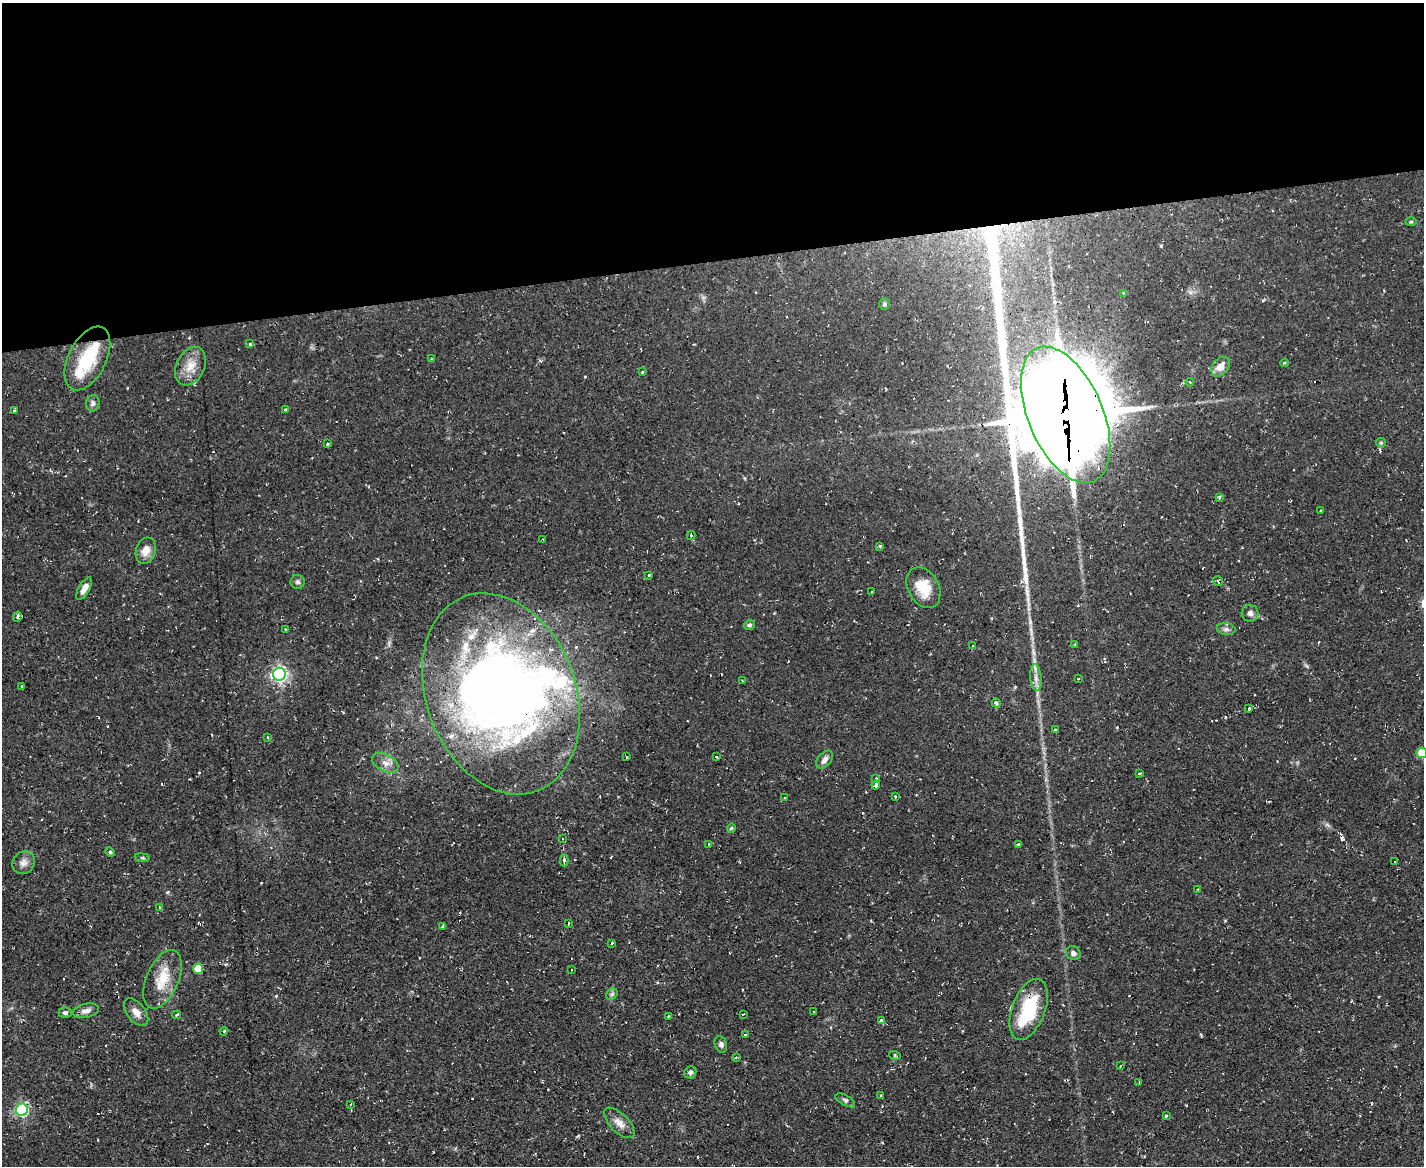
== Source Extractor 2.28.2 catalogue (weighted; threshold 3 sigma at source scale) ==
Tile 2 of 3 x 4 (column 2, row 1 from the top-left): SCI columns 1549-2970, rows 3493-4656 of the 4627 x 4656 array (HDU 1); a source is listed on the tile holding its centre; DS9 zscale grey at full resolution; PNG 1426 x 1168 px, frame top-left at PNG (2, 3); each listed source drawn as its Kron ellipse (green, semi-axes under 4 px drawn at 4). Shown black and unused: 22% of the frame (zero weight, under 2 of 3 exposures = <1% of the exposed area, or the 3 px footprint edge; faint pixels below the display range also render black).
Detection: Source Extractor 2.28.2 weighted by HDU 2 'WHT'; one run over the whole footprint, this tile lists its part. Background 0.0853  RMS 0.0072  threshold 0.0326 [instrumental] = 3 sigma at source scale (4.5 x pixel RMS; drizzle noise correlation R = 1.50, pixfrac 1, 0.05/0.05 arcsec/px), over >= 5 px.
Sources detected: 133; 2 inside a brighter object's white glare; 26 cosmic-ray / hot-pixel residue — neither listed nor drawn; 7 inside a brighter listed object's ellipse — not listed separately; the other 98 listed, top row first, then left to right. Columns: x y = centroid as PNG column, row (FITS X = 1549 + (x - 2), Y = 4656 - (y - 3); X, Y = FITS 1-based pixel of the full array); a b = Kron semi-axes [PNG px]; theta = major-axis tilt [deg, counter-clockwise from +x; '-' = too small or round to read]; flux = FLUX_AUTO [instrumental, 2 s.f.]
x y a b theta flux
1411 222 6 4 2 0.84
1124 293 3 3 - 2.3
884 304 6 5 - 1.2
250 344 3 3 - 3.7
87 358 34 18 63 35
431 359 3 3 - 1.2
1284 363 4 3 - 0.93
190 366 20 14 64 11
1220 367 11 7 50 7
642 372 3 2 - 1
1190 382 4 3 - 0.79
93 403 8 6 79 2.2
286 409 3 2 - 0.92
14 410 4 3 - 0.52
1066 415 72 37 -67 10000
1381 443 5 4 - 0.91
327 444 3 3 - 1.8
1219 497 4 4 - 1.1
1321 511 3 3 - 1.4
691 535 4 3 - 1.6
542 540 4 2 - 0.92
880 546 3 3 - 0.79
146 551 13 9 73 7.6
649 575 3 3 - 1.7
1218 581 5 3 - 1.1
298 582 7 7 - 1.8
923 588 21 15 -61 17
84 589 12 5 61 5.4
872 592 3 2 - 0.75
1250 613 8 8 - 2.7
17 617 5 3 - 1.3
749 625 6 5 - 1.6
285 629 3 2 - 0.76
1226 629 9 6 -9 2.1
1074 645 4 3 - 0.74
973 646 3 3 - 0.84
279 674 6 6 - 220
1036 678 13 5 -85 4
1078 678 3 2 - 0.69
742 680 3 2 - 0.71
22 686 3 2 - 0.78
501 694 104 74 -69 610
996 703 5 4 - 1.9
1249 709 3 3 - 1.6
1055 730 4 3 - 1.8
267 737 4 2 - 0.5
1422 753 5 5 - 22
627 757 4 2 - 0.54
716 757 3 2 - 1
825 760 10 6 49 3.3
385 763 14 8 -27 5.5
1139 773 3 3 - 1.8
876 778 3 3 - 0.98
876 785 4 4 - 13
895 797 3 2 - 2.1
784 798 3 2 - 0.88
731 828 4 4 - 0.85
562 838 3 2 - 0.61
709 844 3 2 - 0.8
1019 844 3 3 - 4.9
110 852 5 4 - 0.86
142 858 7 4 -8 1.1
564 861 6 3 89 2.9
1395 862 3 2 - 0.92
24 863 12 10 42 4.4
1198 889 3 2 - 0.52
160 907 4 3 - 0.99
568 923 4 3 - 4.5
443 926 4 4 - 0.89
612 943 3 3 - 4.1
1073 953 7 7 - 2.7
198 969 5 5 - 20
571 970 3 2 - 1.1
162 979 31 16 67 19
612 994 6 5 - 1.4
1029 1009 32 16 69 41
86 1011 13 7 12 3.9
136 1012 16 9 -52 6
814 1012 2 2 - 0.49
65 1013 6 5 - 1.7
743 1014 3 2 - 0.78
177 1015 4 3 - 1.2
668 1016 3 2 - 0.75
881 1021 4 3 - 6.5
224 1031 4 3 - 0.75
745 1035 3 3 - 1.1
721 1044 9 6 -71 2
895 1056 6 4 -19 0.86
736 1057 3 3 - 1.3
1120 1066 3 2 - 0.53
690 1072 6 5 - 2.3
1139 1082 3 2 - 0.6
881 1095 3 2 - 0.8
845 1100 11 5 -30 1.9
351 1104 2 2 - 0.52
22 1110 6 6 - 130
1166 1116 3 3 - 2.1
619 1123 19 9 -45 6.2
Overlapping masked pixels (flux is a lower limit): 4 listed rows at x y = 87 358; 1066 415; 542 540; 501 694
Isophote crosses this tile's border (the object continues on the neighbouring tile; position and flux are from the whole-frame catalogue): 1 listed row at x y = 1422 753